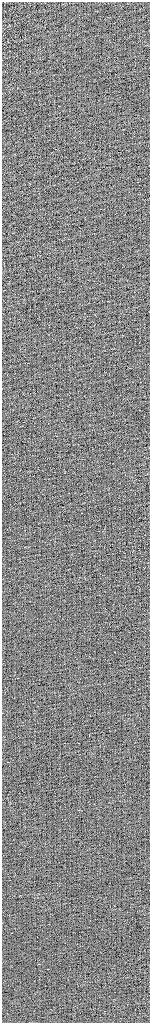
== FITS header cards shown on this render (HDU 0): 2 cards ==
NAXIS1  =                  296 / Axis length
NAXIS2  =                 2041 / Axis length

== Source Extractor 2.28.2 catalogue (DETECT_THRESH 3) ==
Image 296 x 2041 px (HDU 0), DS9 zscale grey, zoomed out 1/2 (1 PNG px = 2 x 2 image px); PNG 152 x 1025 px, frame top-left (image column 1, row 2041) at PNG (2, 2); no overlay
Background 0.683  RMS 2.5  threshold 7.4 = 3 sigma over >= 5 px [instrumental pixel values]
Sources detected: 6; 4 cannot appear on this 1/2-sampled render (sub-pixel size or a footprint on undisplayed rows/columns) and are not listed; the other 2 listed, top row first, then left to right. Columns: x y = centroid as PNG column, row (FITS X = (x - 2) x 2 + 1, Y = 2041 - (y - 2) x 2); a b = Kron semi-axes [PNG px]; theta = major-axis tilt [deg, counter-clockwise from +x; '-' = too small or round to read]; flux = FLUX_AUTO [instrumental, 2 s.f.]
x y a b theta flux
114 652 2 1 - 1900
78 743 2 1 - 2000
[4 sub-pixel or undisplayed-footprint detections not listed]